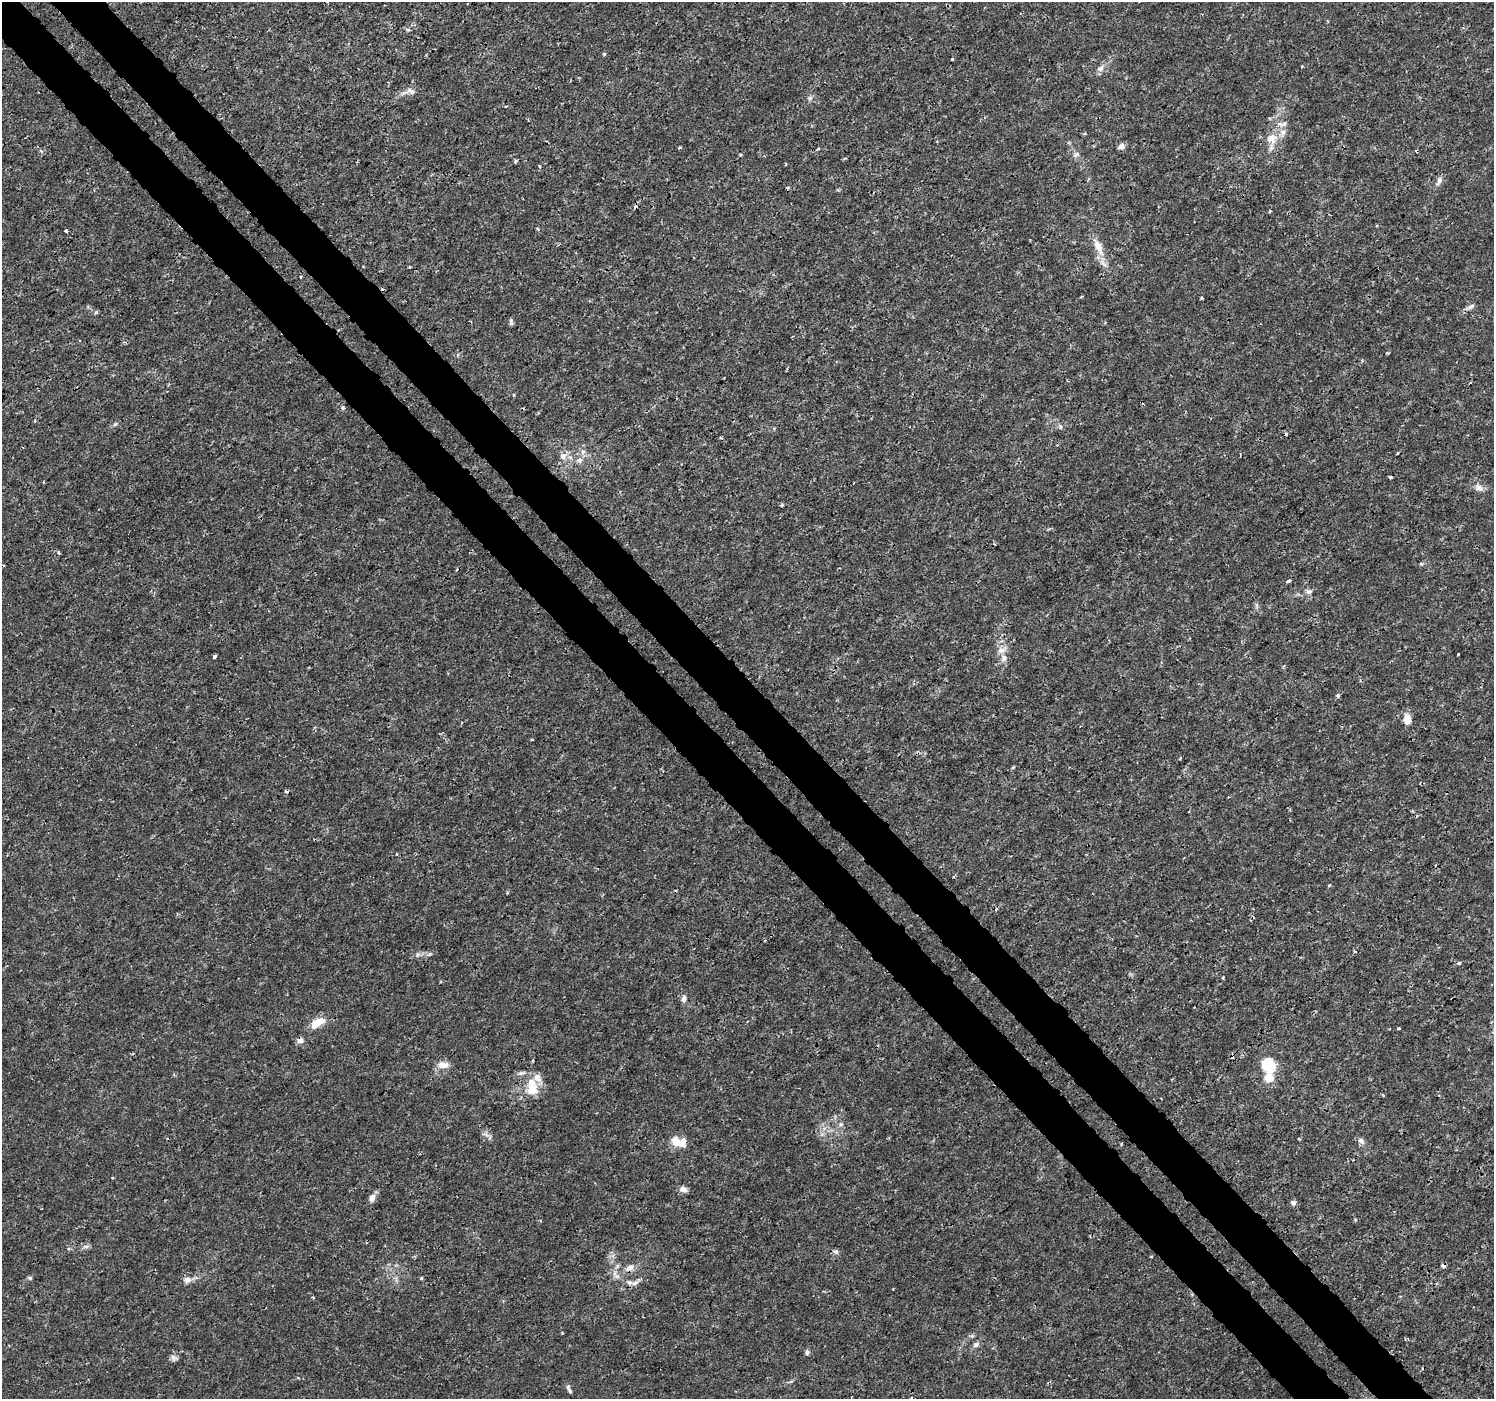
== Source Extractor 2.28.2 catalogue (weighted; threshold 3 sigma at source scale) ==
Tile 11 of 4 x 4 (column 3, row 3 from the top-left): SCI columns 3030-4521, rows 1585-2981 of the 6065 x 6025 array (HDU 1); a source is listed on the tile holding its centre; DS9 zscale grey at full resolution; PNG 1496 x 1401 px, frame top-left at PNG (2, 2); no overlay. Shown black and unused: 7% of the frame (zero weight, under 3 of 4 exposures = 5% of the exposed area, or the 3 px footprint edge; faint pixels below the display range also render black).
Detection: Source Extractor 2.28.2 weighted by HDU 2 'WHT'; one run over the whole footprint, this tile lists its part. Background 0.00125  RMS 8.2e-04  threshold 0.0037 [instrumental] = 3 sigma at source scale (4.5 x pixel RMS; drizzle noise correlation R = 1.50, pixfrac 1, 0.0396/0.0396 arcsec/px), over >= 5 px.
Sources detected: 99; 10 cosmic-ray / hot-pixel residue — not listed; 5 inside a brighter listed object's ellipse — not listed separately; the other 84 listed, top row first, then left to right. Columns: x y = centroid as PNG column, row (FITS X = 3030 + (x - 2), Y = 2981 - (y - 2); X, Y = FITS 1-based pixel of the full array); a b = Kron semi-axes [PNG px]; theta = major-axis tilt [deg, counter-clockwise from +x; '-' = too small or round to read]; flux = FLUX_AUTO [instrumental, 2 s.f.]
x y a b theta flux
408 29 6 3 -9 0.13
604 54 4 3 - 0.12
952 59 3 2 - 0.074
1100 68 9 7 16 0.39
411 91 14 8 -21 0.45
810 98 6 5 - 0.18
1284 124 9 6 38 0.3
1272 138 15 13 13 1.2
1121 146 8 7 - 0.37
680 147 4 3 - 0.092
1076 154 10 5 27 0.21
515 161 6 4 88 0.1
1439 181 13 7 65 0.35
1270 211 3 3 - 0.088
1377 225 3 3 - 0.1
537 229 4 3 - 0.15
66 231 3 3 - 0.17
1098 246 23 9 -64 1.2
410 267 3 3 - 0.073
1470 306 13 5 27 0.3
511 322 9 4 -70 0.16
1388 353 4 3 - 0.11
343 408 5 4 - 0.17
115 424 6 4 19 0.13
1060 427 6 4 -90 0.13
1286 434 4 3 - 0.16
720 438 5 2 - 0.1
583 452 7 6 - 0.25
1397 453 4 2 - 0.07
563 456 10 9 - 0.5
579 460 7 5 21 0.26
854 483 2 2 - 0.059
1479 488 11 8 -8 0.44
782 505 5 3 - 0.1
58 552 4 4 - 0.11
1288 581 5 3 - 0.17
1309 591 7 6 - 0.29
1001 650 12 8 16 0.52
1458 654 3 3 - 0.12
215 656 4 3 - 0.2
1004 658 11 8 81 0.45
1338 695 5 4 - 0.16
1407 719 10 7 -88 1
1180 758 4 2 - 0.076
1013 767 5 3 - 0.078
286 792 5 4 - 0.2
954 877 4 3 - 0.083
1329 885 3 3 - 0.12
507 893 4 3 - 0.073
418 955 7 4 46 0.19
1459 963 4 4 - 0.25
1223 977 4 3 - 0.13
684 999 9 6 87 0.32
317 1023 18 9 33 1.4
1399 1028 3 3 - 0.13
300 1040 9 7 0 0.37
533 1061 4 2 - 0.077
1268 1064 12 9 -54 4
443 1065 16 9 -3 0.66
1269 1078 7 7 - 1.5
532 1084 20 14 -71 1.6
841 1124 6 5 - 0.19
486 1134 10 3 -21 0.19
1361 1141 9 7 -30 0.3
676 1142 15 11 -50 0.96
1121 1145 4 3 - 0.08
112 1178 4 2 - 0.066
683 1189 10 7 -21 0.39
372 1198 9 7 57 0.45
1294 1202 7 5 -90 0.19
86 1246 10 4 5 0.22
835 1251 7 6 - 0.2
630 1268 13 8 30 0.56
30 1278 6 5 - 0.13
421 1278 4 4 - 0.085
187 1280 9 8 - 0.44
629 1282 9 8 - 0.4
562 1333 4 2 - 0.069
972 1336 6 4 -17 0.13
976 1345 7 6 - 0.28
807 1352 7 5 88 0.18
174 1358 10 7 -50 0.28
569 1389 11 4 -65 0.22
911 1398 4 3 - 0.081
Overlapping masked pixels (flux is a lower limit): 2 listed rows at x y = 300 1040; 630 1268
Isophote crosses this tile's border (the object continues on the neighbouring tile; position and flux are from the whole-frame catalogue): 1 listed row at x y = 911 1398
Unlisted compact peaks at least as high as the median listed source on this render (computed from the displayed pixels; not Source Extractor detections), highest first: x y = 96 312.